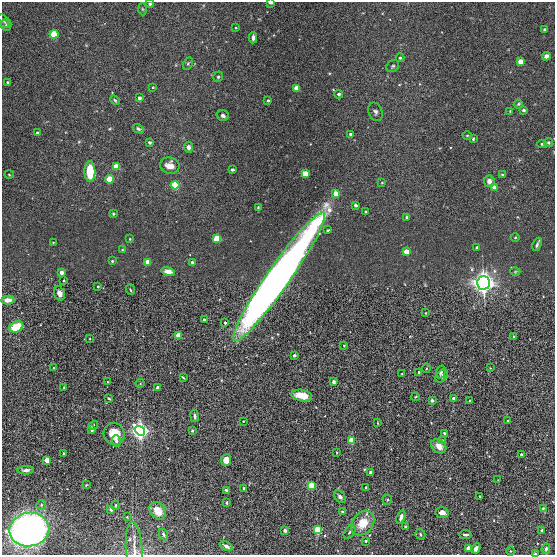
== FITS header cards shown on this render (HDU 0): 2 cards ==
NAXIS1  =                  553
NAXIS2  =                  553

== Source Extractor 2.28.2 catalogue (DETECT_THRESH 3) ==
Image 553 x 553 px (HDU 0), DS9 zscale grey, 1 PNG px = 1 image px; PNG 557 x 557 px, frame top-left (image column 1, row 553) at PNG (2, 2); each listed source drawn as its Kron ellipse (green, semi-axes under 4 px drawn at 4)
Background 0.00639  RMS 1.4e-04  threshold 4.06e-04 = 3 sigma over >= 5 px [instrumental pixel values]
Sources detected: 162; all 162 listed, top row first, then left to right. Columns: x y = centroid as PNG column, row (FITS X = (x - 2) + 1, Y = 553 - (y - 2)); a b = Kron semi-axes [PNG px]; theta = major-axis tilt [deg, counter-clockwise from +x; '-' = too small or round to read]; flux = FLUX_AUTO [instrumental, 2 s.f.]
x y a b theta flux
271 3 4 3 - 0.017
150 4 4 4 - 0.019
142 9 6 4 -87 0.012
4 21 8 4 -59 0.014
6 25 6 5 - 0.015
236 28 4 3 - 0.0067
545 30 3 3 - 0.02
54 34 4 4 - 0.53
253 38 5 3 - 0.03
546 56 4 4 - 0.029
400 58 4 3 - 0.016
521 62 4 4 - 0.21
188 63 6 4 63 0.014
393 66 7 5 34 0.017
218 77 5 4 - 0.015
8 83 4 3 - 0.014
153 87 3 3 - 0.0074
297 88 4 4 - 0.2
338 94 4 4 - 0.022
139 98 3 3 - 0.03
115 100 5 4 - 0.011
268 101 3 3 - 0.015
518 104 4 3 - 0.0097
524 110 3 3 - 0.026
510 111 3 3 - 0.0057
375 112 9 7 -67 0.032
223 116 6 5 - 0.029
138 129 6 3 -29 0.015
37 133 3 3 - 0.018
351 134 3 3 - 0.026
467 135 4 3 - 0.0077
473 139 3 3 - 0.0097
150 142 3 3 - 0.012
548 142 4 4 - 0.017
542 144 5 3 - 0.016
188 147 5 4 - 0.031
170 165 10 8 -9 0.083
116 167 4 4 - 0.27
232 170 3 3 - 0.015
90 171 10 5 -89 0.28
305 174 4 4 - 0.32
9 175 5 3 - 0.0083
502 175 4 3 - 0.0092
110 179 4 4 - 0.43
489 181 6 5 - 0.049
382 183 3 2 - 0.0071
175 185 4 4 - 0.78
494 187 4 3 - 0.06
336 193 4 4 - 0.13
356 205 3 3 - 0.024
258 207 4 3 - 0.0088
366 212 3 3 - 0.0084
113 214 3 3 - 0.009
407 217 3 3 - 0.013
328 230 3 2 - 0.0085
515 238 4 3 - 0.0074
130 239 3 3 - 0.0074
217 239 4 4 - 0.59
53 242 3 2 - 0.0067
537 244 7 3 67 0.02
477 248 3 3 - 0.029
122 250 3 2 - 0.0065
406 252 4 4 - 0.21
112 261 3 3 - 0.013
148 262 4 4 - 0.22
192 262 4 4 - 0.015
168 271 7 4 -13 0.066
62 272 3 3 - 0.078
515 272 5 3 - 0.0085
279 277 78 11 55 10
64 280 3 2 - 0.0094
483 283 6 6 - 7.9
98 287 3 2 - 0.01
130 290 5 3 - 0.009
60 293 7 5 -69 0.058
8 300 6 4 -2 0.079
426 313 4 2 - 0.0058
204 320 3 3 - 0.03
225 323 3 3 - 0.035
16 327 7 5 24 0.26
178 335 3 3 - 0.25
514 337 3 3 - 0.018
90 339 3 3 - 0.008
344 345 3 2 - 0.0065
294 355 3 3 - 0.018
53 368 3 2 - 0.0054
426 368 4 3 - 0.0098
490 368 2 2 - 0.0056
419 372 3 3 - 0.023
441 372 7 4 73 0.023
402 374 3 3 - 0.011
442 376 7 5 50 0.022
183 377 3 2 - 0.01
107 382 3 3 - 0.011
333 382 4 3 - 0.025
140 383 4 4 - 0.01
64 387 2 2 - 0.0063
158 387 3 3 - 0.12
302 395 10 5 -11 0.15
416 397 4 3 - 0.0088
109 398 4 2 - 0.01
454 399 3 3 - 0.093
432 401 4 3 - 0.017
469 401 3 2 - 0.0068
194 416 6 3 -80 0.024
243 421 2 2 - 0.0059
508 421 3 3 - 0.014
378 423 3 2 - 0.0055
93 425 5 3 - 0.012
92 430 4 3 - 0.027
140 431 6 4 -38 9.2
192 431 3 3 - 0.011
444 433 3 3 - 0.013
114 434 11 10 - 0.17
351 440 4 3 - 0.53
442 440 3 3 - 0.011
116 441 6 4 -73 0.029
439 446 8 6 -39 0.08
337 452 3 2 - 0.0081
64 453 3 3 - 0.025
521 454 3 3 - 0.017
47 460 4 3 - 0.26
226 460 5 5 - 0.12
26 470 8 4 1 0.027
370 473 4 3 - 0.021
498 480 2 2 - 0.0054
86 485 3 2 - 0.0069
311 485 4 3 - 0.91
366 487 3 2 - 0.011
244 488 3 3 - 0.014
226 490 3 3 - 0.014
480 496 2 2 - 0.0062
340 497 7 5 -50 0.025
387 500 5 4 - 0.012
227 503 3 3 - 0.012
41 505 5 4 - 0.013
115 506 4 3 - 0.0094
543 508 3 2 - 0.0084
111 509 4 4 - 0.024
158 511 9 7 -55 0.12
342 512 4 3 - 0.013
442 513 6 5 - 0.054
127 517 3 2 - 0.0075
401 517 7 4 70 0.042
363 523 13 10 49 0.23
406 527 4 3 - 0.016
29 530 20 17 9 4.8
317 530 4 3 - 1.4
542 530 3 3 - 0.011
285 531 4 3 - 0.022
349 532 7 5 53 0.019
163 534 6 4 -65 0.021
420 534 5 5 - 0.017
465 534 6 3 -6 0.021
365 541 3 3 - 0.025
226 546 7 4 -28 0.032
469 548 3 3 - 0.19
476 548 5 4 - 0.036
134 549 27 8 -86 0.094
546 549 5 4 - 0.02
510 551 5 3 - 0.0099
535 553 4 2 - 0.011
At the frame edge (FLAGS 8, measured only in part): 4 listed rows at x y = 271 3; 150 4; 134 549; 535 553